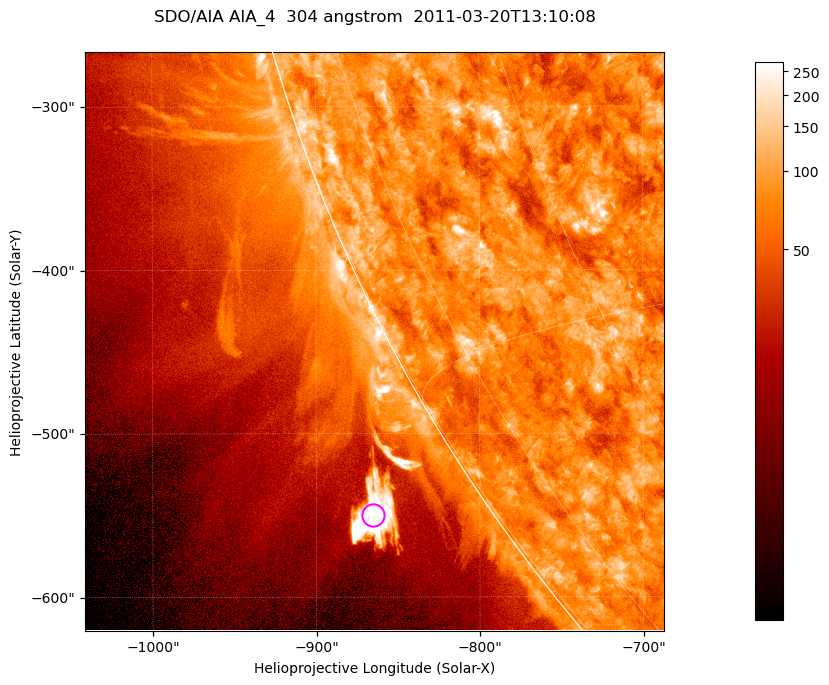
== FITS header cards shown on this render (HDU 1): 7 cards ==
TELESCOP= 'SDO/AIA '           / For AIA: SDO/AIA
INSTRUME= 'AIA_4   '           / For AIA: AIA_ATA1, AIA_ATA2, AIA_ATA3 or AIA_AT
WAVELNTH=                  304 / [angstrom] Wavelength
WAVEUNIT= 'angstrom'           / Wavelength unit: angstrom
DATE-OBS= '2011-03-20T13:10:08.123' / [ISO] Date when observation started; ISO 8
CTYPE1  = 'HPLN-TAN'           / CTYPE1; Typically HPLN
CTYPE2  = 'HPLT-TAN'           / CTYPE2; Typically HPLT

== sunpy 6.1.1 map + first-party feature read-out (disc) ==
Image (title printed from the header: SDO/AIA AIA_4  304 angstrom  2011-03-20T13:10:08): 590 x 590 px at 0.6 arcsec/px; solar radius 964 arcsec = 1606 px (partial field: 2.0% of the solar disc is inside the frame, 45% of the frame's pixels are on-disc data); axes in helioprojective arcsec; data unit not stated in the header (colour bar unlabelled)
Orientation: roll -0.132 deg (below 1 deg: not rotated)
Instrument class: DISC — disc imager (sunpy class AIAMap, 304 A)
Bright regions (active regions / flare kernels): reference = the on-disc median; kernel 5 px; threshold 5 sigma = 121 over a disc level ~77.1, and >= 1.15x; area >= 348 px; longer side >= 7 px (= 4.2 arcsec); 0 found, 0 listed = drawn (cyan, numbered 1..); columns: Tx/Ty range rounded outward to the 2 arcsec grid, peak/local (2 s.f.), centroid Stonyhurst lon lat
Off-limb structures (1.02-1.3 R_sun): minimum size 174 px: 7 found; the strongest spans PA ~120..125 deg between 1.04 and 1.08 R_sun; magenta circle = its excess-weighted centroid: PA ~120 deg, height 1.06 R_sun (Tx ~-866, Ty ~-550 arcsec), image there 13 x the reference